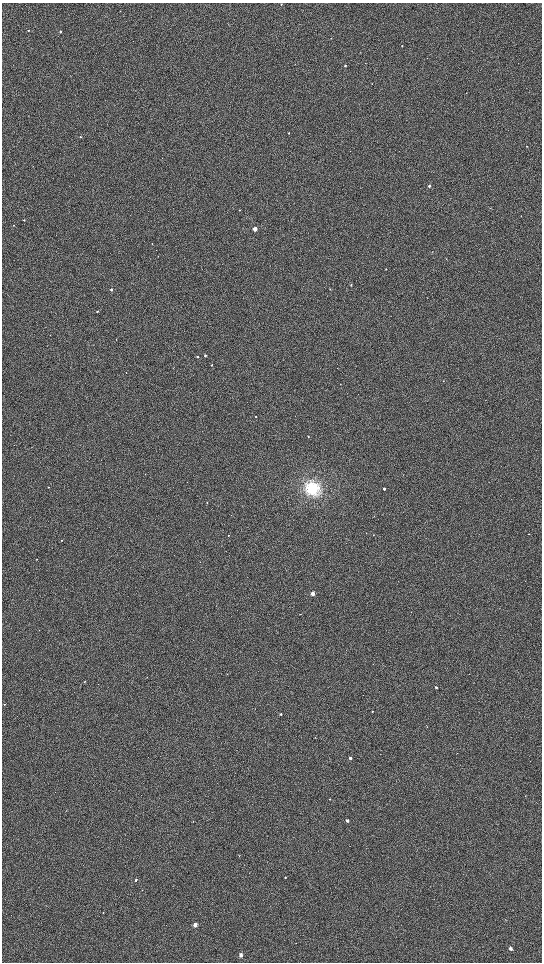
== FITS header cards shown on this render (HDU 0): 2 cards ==
NAXIS1  =                 1080 / length of data axis 1
NAXIS2  =                 1920 / length of data axis 2

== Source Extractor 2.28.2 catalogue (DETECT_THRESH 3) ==
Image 1080 x 1920 px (HDU 0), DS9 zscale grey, zoomed out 1/2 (1 PNG px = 2 x 2 image px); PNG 544 x 964 px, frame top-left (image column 1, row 1919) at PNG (2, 3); no overlay
Background 651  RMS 70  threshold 209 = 3 sigma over >= 5 px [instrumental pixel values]
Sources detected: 67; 1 cannot appear on this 1/2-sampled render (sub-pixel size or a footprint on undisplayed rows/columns) and is not listed; the other 66 listed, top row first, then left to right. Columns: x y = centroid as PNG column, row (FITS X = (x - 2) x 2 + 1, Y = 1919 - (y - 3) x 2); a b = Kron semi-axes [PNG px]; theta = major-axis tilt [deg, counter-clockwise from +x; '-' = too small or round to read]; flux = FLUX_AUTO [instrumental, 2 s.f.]
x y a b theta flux
281 4 2 2 - 8700
28 30 2 2 - 11000
60 32 2 2 - 19000
331 38 2 2 - 5800
402 46 2 2 - 8500
365 63 2 2 - 3900
345 66 2 2 - 19000
372 84 2 2 - 5300
466 93 3 2 - 4000
289 133 2 2 - 17000
80 137 2 2 - 16000
527 146 2 2 - 6700
350 151 2 1 - 4300
429 186 2 2 - 33000
239 210 2 2 - 7600
24 220 2 2 - 11000
13 225 2 2 - 11000
255 229 3 2 - 220000
152 243 2 2 - 6000
158 256 2 2 - 4500
386 269 2 2 - 8100
351 285 2 2 - 13000
330 289 3 2 - 8000
111 290 2 2 - 38000
97 311 2 2 - 14000
116 339 2 2 - 5800
205 355 2 2 - 34000
198 356 2 2 - 21000
212 365 2 2 - 9900
126 372 2 2 - 3900
443 381 2 2 - 5600
256 417 2 2 - 11000
308 436 2 2 - 10000
31 447 2 1 - 3800
187 482 2 1 - 4500
48 487 2 2 - 11000
313 488 15 15 - 580000
384 489 2 2 - 51000
207 502 2 1 - 5200
374 516 3 1 - 4000
529 534 2 2 - 6500
228 535 2 2 - 9800
373 535 2 2 - 4600
62 540 2 2 - 9400
37 559 2 2 - 6900
313 593 2 2 - 220000
300 614 2 2 - 7200
39 630 3 2 - 4400
84 682 2 2 - 5800
436 687 2 2 - 25000
5 704 2 2 - 6900
372 711 2 2 - 11000
281 714 2 2 - 24000
315 737 2 1 - 3800
350 758 2 2 - 60000
525 796 2 2 - 4000
330 799 2 2 - 6700
347 820 2 2 - 49000
239 856 2 2 - 5100
285 877 2 2 - 9700
136 880 2 2 - 23000
142 890 2 1 - 3800
103 913 2 2 - 6300
195 925 3 2 - 130000
511 949 3 2 - 54000
241 955 3 2 - 82000
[1 sub-pixel or undisplayed-footprint detection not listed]